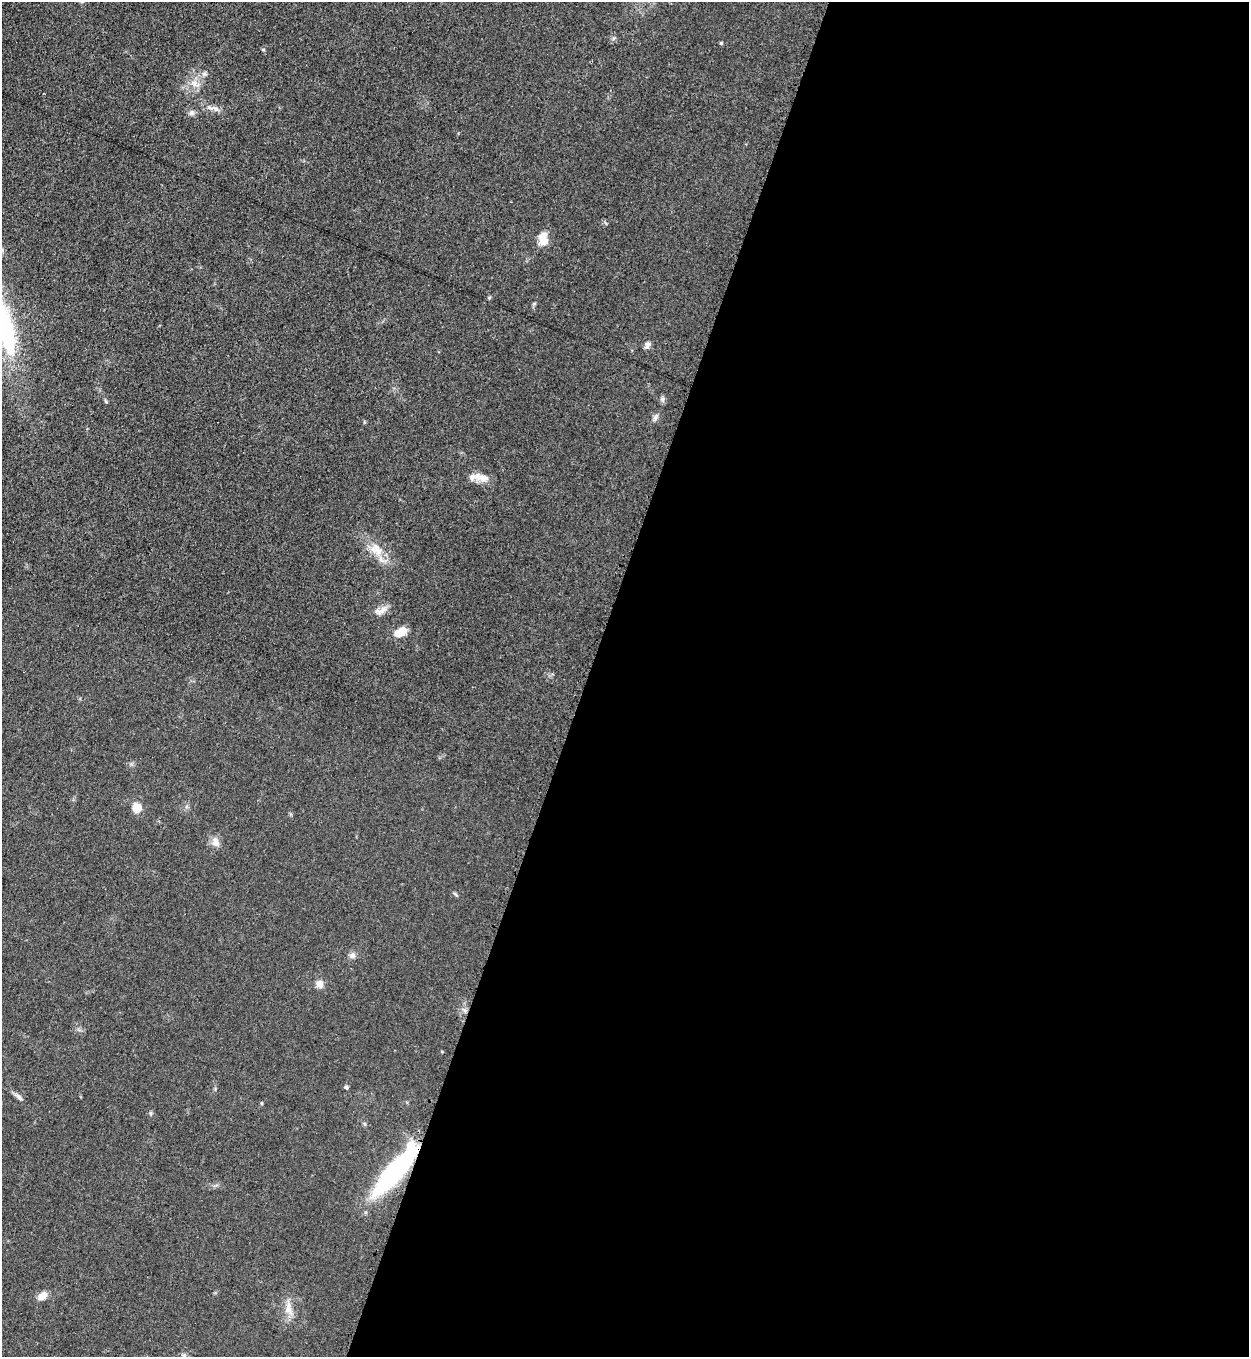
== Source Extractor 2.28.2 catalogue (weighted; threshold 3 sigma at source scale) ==
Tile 12 of 4 x 4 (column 4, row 3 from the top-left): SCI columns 4103-5349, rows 1397-2751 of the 5579 x 5500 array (HDU 1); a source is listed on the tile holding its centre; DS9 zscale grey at full resolution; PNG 1251 x 1359 px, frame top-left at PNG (2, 2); no overlay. Shown black and unused: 53% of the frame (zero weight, under 3 of 4 exposures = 7% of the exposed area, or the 3 px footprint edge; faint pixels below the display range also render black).
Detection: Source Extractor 2.28.2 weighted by HDU 2 'WHT'; one run over the whole footprint, this tile lists its part. Background 0.05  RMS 0.0071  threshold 0.0321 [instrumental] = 3 sigma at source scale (4.5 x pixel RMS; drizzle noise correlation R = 1.50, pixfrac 1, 0.05/0.05 arcsec/px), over >= 5 px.
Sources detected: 28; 1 inside a brighter object's white glare — not listed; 2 inside a brighter listed object's ellipse — not listed separately; the other 25 listed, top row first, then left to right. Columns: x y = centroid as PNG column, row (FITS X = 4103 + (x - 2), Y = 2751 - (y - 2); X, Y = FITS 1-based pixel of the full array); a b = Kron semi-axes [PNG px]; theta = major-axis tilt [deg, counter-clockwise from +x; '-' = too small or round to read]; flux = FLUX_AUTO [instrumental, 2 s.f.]
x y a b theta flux
721 43 4 4 - 0.87
263 49 5 3 - 0.76
205 74 6 5 - 1.5
194 83 7 6 - 3
216 109 7 7 - 2.3
191 113 8 7 - 2.1
543 236 18 11 61 6.3
3 324 52 15 -72 140
647 345 8 6 55 2.7
105 401 6 3 -70 0.87
655 418 7 5 45 1.8
483 478 18 10 -9 6.6
377 550 19 13 -49 11
382 611 18 6 42 4.6
400 632 14 8 28 10
137 807 10 10 - 7.7
215 842 12 9 -85 4.4
352 955 8 8 - 2.4
320 984 8 7 - 4.8
346 1087 4 4 - 1.7
19 1097 12 5 -42 2.4
395 1171 43 11 48 150
43 1296 12 8 39 5.4
288 1308 19 8 -87 6.5
184 1355 6 4 46 1.1
Overlapping masked pixels (flux is a lower limit): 1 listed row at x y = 395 1171
Isophote crosses this tile's border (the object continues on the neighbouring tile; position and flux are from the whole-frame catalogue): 1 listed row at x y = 3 324